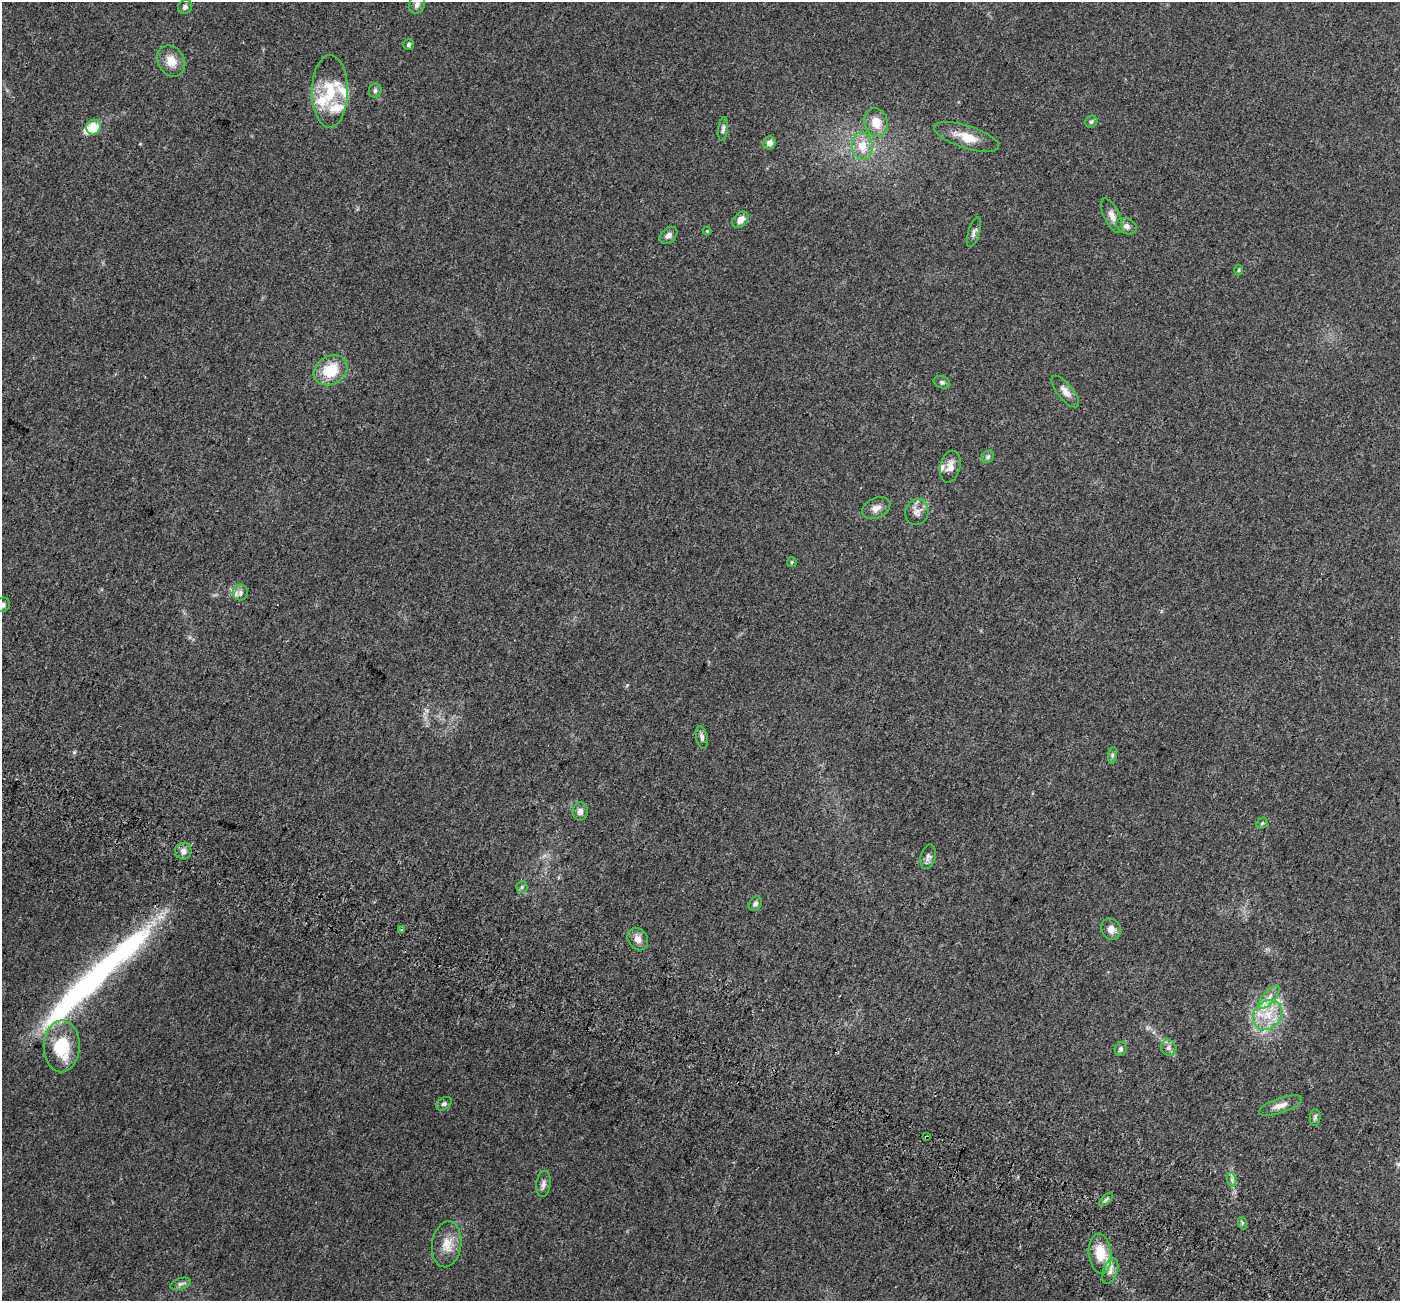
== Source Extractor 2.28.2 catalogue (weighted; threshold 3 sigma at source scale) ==
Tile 6 of 4 x 4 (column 2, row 2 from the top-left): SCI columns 1498-2895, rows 2987-4285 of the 5784 x 5909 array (HDU 1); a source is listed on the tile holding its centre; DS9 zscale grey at full resolution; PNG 1402 x 1303 px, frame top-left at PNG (2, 2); each listed source drawn as its Kron ellipse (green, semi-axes under 4 px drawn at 4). Shown black and unused: <1% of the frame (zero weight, under 3 of 5 exposures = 6% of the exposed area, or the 3 px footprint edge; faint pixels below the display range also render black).
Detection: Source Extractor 2.28.2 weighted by HDU 2 'WHT'; one run over the whole footprint, this tile lists its part. Background 0.0306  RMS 0.0029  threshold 0.0129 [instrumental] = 3 sigma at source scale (4.5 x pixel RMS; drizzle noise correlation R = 1.50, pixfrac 1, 0.0396/0.0396 arcsec/px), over >= 5 px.
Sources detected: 69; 2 inside a brighter object's white glare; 1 cosmic-ray / hot-pixel residue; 1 long thin detection or spike segment (spike, bleed or trail) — neither listed nor drawn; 7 inside a brighter listed object's ellipse — not listed separately; the other 58 listed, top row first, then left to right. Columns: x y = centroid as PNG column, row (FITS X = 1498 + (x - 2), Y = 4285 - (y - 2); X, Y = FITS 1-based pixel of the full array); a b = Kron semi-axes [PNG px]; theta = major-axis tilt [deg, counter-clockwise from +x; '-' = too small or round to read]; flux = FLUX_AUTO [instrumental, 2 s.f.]
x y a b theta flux
417 4 10 7 67 1
185 7 7 6 - 0.84
408 45 5 5 - 0.64
171 61 16 13 -58 3.6
375 90 7 6 - 0.69
330 91 36 18 89 9.7
1091 122 6 5 - 0.56
876 123 14 11 -73 4.1
94 127 7 7 - 5.1
723 129 12 5 83 0.73
967 137 34 11 -18 5.1
770 143 6 6 - 1.6
862 146 14 10 -84 4.3
1112 216 19 7 -65 1.8
740 220 9 6 44 1.8
1127 226 11 7 -25 1.1
707 231 4 4 - 0.25
974 232 15 5 72 0.99
669 235 10 7 43 1.2
1239 270 5 3 - 0.35
331 370 18 14 32 8.1
942 382 8 6 -19 0.62
1065 391 19 7 -50 1.8
988 457 7 5 46 0.55
950 467 16 10 76 2.2
876 508 15 9 26 1.9
917 512 13 11 68 1.8
792 562 5 4 - 0.36
240 593 8 7 - 1.2
3 605 7 6 - 0.75
702 737 11 5 -77 0.98
1112 755 8 4 82 0.51
580 811 9 8 - 1.4
1262 823 6 5 - 0.42
183 851 8 8 - 1.4
928 857 12 7 75 1.1
522 887 6 5 - 0.47
755 904 8 6 52 0.83
402 929 4 3 - 0.68
1111 929 11 9 -57 1.9
638 939 12 9 -57 1.9
1269 997 14 6 48 1.7
1267 1015 16 13 50 5.5
62 1046 26 18 89 13
1169 1048 8 7 - 1
1120 1049 7 6 - 0.69
444 1104 8 6 35 0.65
1280 1105 23 7 19 2.1
1315 1117 8 5 88 0.62
927 1137 3 3 - 2.2
1232 1180 7 4 -72 0.67
543 1184 13 7 83 1.1
1106 1199 8 3 45 0.54
1242 1223 6 4 -72 0.41
447 1244 23 14 82 4.3
1100 1254 20 11 -85 6.5
1110 1271 13 7 68 1.3
180 1284 10 5 18 0.81
Overlapping masked pixels (flux is a lower limit): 1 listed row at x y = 927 1137
Isophote crosses this tile's border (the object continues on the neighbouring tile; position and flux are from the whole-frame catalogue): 1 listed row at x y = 3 605